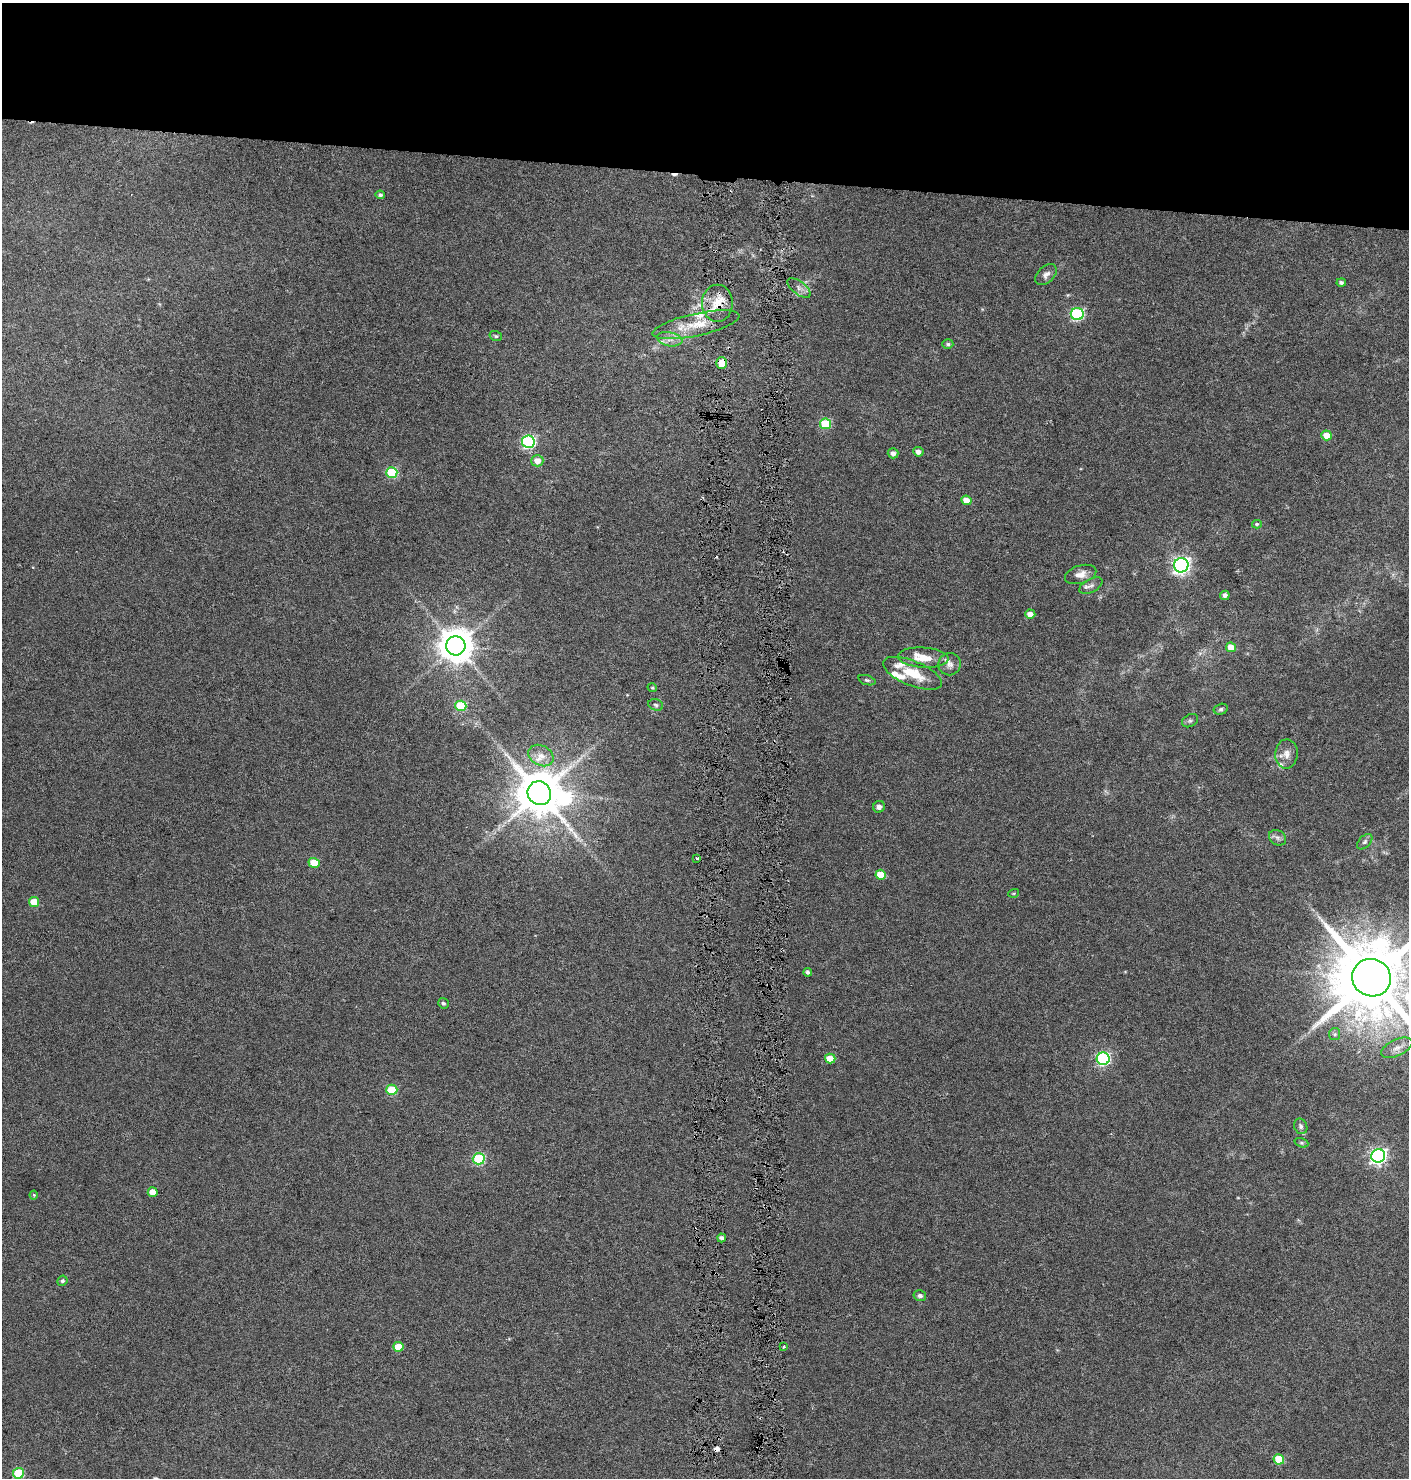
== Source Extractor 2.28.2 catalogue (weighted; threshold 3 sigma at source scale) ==
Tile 2 of 3 x 3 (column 2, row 1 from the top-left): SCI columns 1635-3041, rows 2960-4435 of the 4727 x 4435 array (HDU 1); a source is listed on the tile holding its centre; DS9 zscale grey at full resolution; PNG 1411 x 1480 px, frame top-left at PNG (2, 3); each listed source drawn as its Kron ellipse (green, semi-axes under 4 px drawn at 4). Shown black and unused: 12% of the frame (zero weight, under 3 of 6 exposures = <1% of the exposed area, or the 3 px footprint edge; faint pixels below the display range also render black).
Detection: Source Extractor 2.28.2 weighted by HDU 2 'WHT'; one run over the whole footprint, this tile lists its part. Background 0.0339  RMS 0.0029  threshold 0.0119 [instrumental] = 3 sigma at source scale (4.09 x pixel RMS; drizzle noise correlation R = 1.36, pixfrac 0.8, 0.0396/0.0396 arcsec/px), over >= 5 px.
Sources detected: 82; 1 inside a brighter object's white glare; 3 cosmic-ray / hot-pixel residue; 1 long thin detection or spike segment (spike, bleed or trail) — neither listed nor drawn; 9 inside a brighter listed object's ellipse — not listed separately; the other 68 listed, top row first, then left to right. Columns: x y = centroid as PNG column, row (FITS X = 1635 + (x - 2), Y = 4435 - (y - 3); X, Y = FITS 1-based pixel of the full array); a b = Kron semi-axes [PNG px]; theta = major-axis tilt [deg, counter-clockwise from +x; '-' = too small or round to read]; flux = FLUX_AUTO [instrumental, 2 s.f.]
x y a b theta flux
380 195 4 4 - 0.66
1046 275 13 8 42 1.4
1341 283 5 4 - 0.74
799 288 13 6 -37 1.4
717 303 18 15 -90 5.7
1077 314 6 6 - 33
696 325 44 11 12 7.5
496 336 6 5 - 0.46
670 339 13 7 -11 1.8
948 344 5 4 - 0.5
722 363 6 5 - 5.1
826 424 5 5 - 14
1327 435 5 5 - 2.8
528 442 6 6 - 44
918 452 5 4 - 1.2
893 453 5 5 - 1.1
537 461 6 6 - 2.3
392 473 5 5 - 19
966 500 5 4 - 2.6
1257 524 5 4 - 0.37
1181 565 7 7 - 97
1081 574 16 9 17 2.3
1091 586 12 6 28 1.2
1225 595 5 4 - 0.99
1030 614 5 4 - 1.9
456 646 9 9 - 580
1231 647 5 4 - 2.9
923 658 25 10 -3 4.6
950 664 11 11 - 1.8
912 673 31 12 -22 7.8
867 680 9 4 -18 0.52
652 688 5 4 - 0.32
656 705 8 5 -18 0.62
461 706 5 5 - 14
1221 709 7 5 15 0.51
1190 721 8 6 27 0.63
1286 754 15 11 88 2.2
541 756 13 10 -28 2.5
539 793 12 11 - 1300
879 807 6 5 - 1.1
1278 838 9 7 -32 1
1365 842 9 5 45 0.72
697 859 3 3 - 0.53
314 863 5 5 - 7.3
881 875 5 5 - 6.6
1014 893 5 3 - 0.27
34 902 5 5 - 4.9
808 972 4 4 - 0.76
1371 978 19 18 - 3400
443 1003 6 5 - 0.55
1335 1034 6 5 - 0.47
1397 1048 17 8 25 2.1
830 1058 5 5 - 4.5
1103 1059 6 6 - 43
392 1090 5 5 - 11
1301 1126 8 6 -65 0.75
1301 1143 7 4 -19 0.39
1378 1156 7 6 - 84
479 1159 6 5 - 23
153 1192 5 5 - 3
34 1195 4 4 - 0.31
722 1238 4 4 - 0.9
62 1281 5 4 - 0.54
920 1296 6 5 - 0.82
784 1346 3 3 - 0.49
398 1347 5 5 - 5.1
1279 1459 5 5 - 10
18 1473 5 5 - 14
Overlapping masked pixels (flux is a lower limit): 2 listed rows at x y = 717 303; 722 363
Isophote crosses this tile's border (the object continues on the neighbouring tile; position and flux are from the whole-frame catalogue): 1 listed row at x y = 1371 978